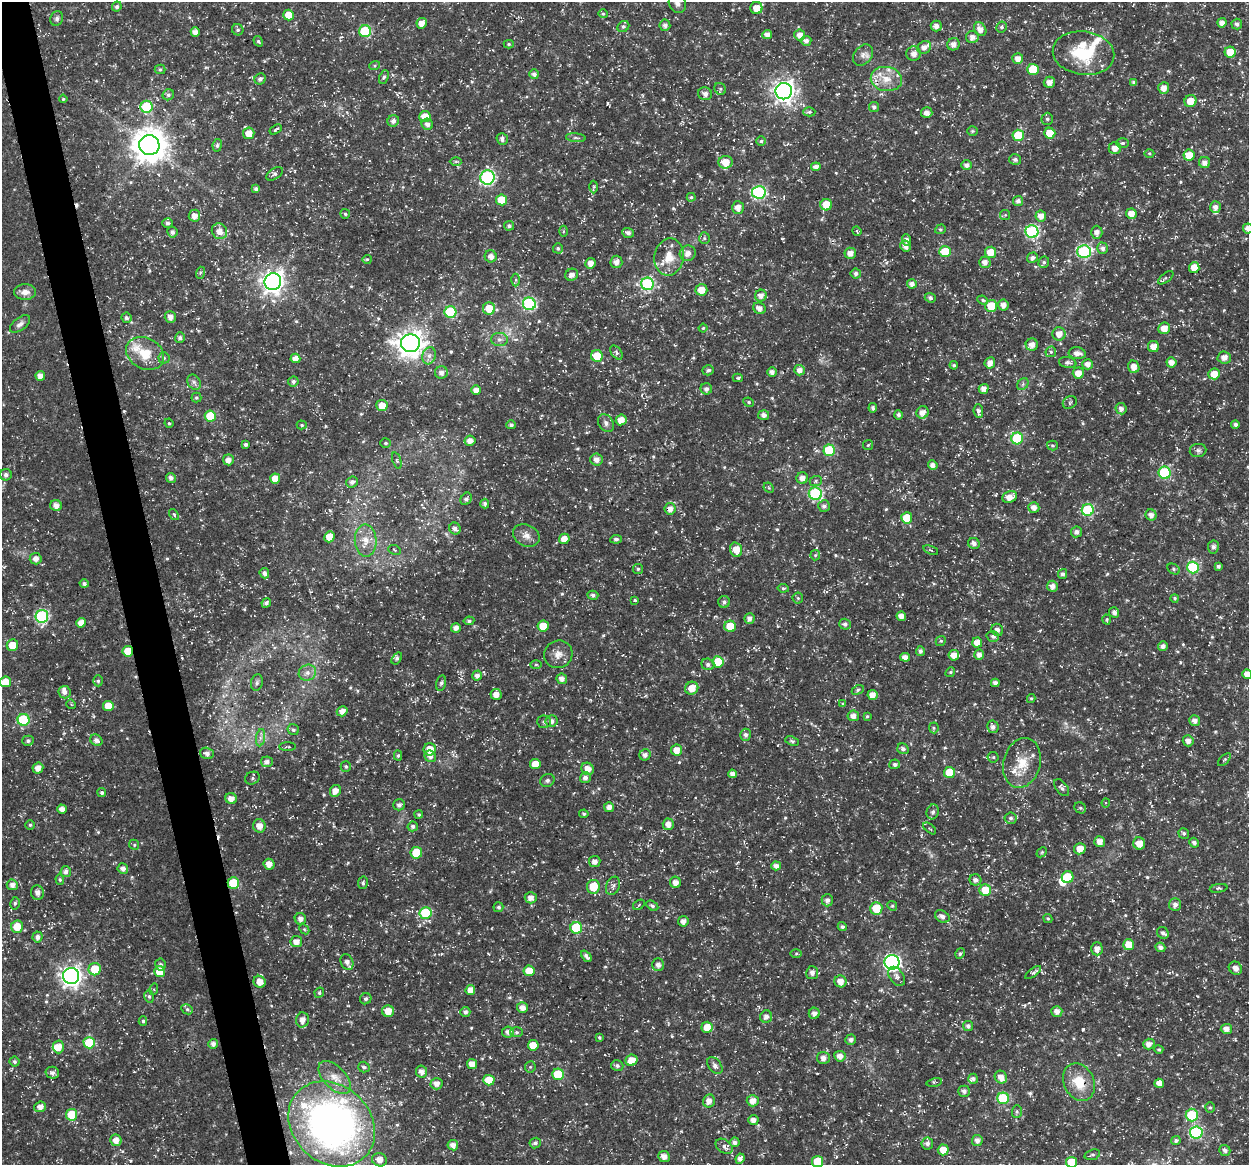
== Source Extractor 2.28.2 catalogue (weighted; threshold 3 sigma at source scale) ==
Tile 11 of 4 x 4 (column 3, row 3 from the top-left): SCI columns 2548-3794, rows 1209-2371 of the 5044 x 4838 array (HDU 1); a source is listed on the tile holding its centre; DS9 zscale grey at full resolution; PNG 1251 x 1167 px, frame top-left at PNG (2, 2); each listed source drawn as its Kron ellipse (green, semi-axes under 4 px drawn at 4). Shown black and unused: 3% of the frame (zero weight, under 3 of 5 exposures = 3% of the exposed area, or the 3 px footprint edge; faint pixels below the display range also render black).
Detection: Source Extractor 2.28.2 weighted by HDU 2 'WHT'; one run over the whole footprint, this tile lists its part. Background 0.0242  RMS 0.0022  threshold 0.00992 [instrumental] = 3 sigma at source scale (4.5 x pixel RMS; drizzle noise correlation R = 1.50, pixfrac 1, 0.0396/0.0396 arcsec/px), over >= 5 px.
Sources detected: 621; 1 inside a brighter object's white glare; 3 cosmic-ray / hot-pixel residue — neither listed nor drawn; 16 inside a brighter listed object's ellipse — not listed separately; of the other 601, all 500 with FLUX_AUTO >= 0.277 (the completeness limit of this list) listed and drawn (101 fainter detections not listed), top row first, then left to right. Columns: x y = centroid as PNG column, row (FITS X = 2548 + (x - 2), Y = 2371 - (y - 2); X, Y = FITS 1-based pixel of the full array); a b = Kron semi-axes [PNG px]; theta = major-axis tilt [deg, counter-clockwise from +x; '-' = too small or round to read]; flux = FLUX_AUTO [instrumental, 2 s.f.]
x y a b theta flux
677 4 10 8 -62 1.1
117 7 5 4 - 0.62
756 8 6 6 - 2.9
603 14 5 4 - 0.29
289 15 5 5 - 3.3
57 18 7 6 - 0.64
422 23 5 5 - 1.6
1222 23 4 4 - 1.4
1237 24 5 5 - 0.63
665 25 5 5 - 0.85
623 26 6 5 - 0.43
936 26 5 5 - 1.1
1001 27 5 5 - 0.46
980 29 7 5 -55 1.5
238 30 6 5 - 0.45
365 31 6 6 - 13
195 32 5 4 - 1.2
767 34 5 4 - 1.2
800 35 5 5 - 1.5
972 37 6 6 - 1.2
258 41 5 4 - 0.36
806 41 5 5 - 0.93
509 44 5 4 - 0.32
953 44 6 6 - 1.2
924 47 7 6 - 1.2
1230 52 5 5 - 3.3
1083 53 31 21 -8 11
914 54 7 7 - 1.2
863 55 12 8 50 1.2
1018 59 5 5 - 1.5
375 65 5 3 - 0.3
160 69 5 5 - 0.38
1033 69 5 5 - 6.5
534 74 5 5 - 0.8
384 77 7 4 65 0.46
260 79 6 5 - 0.72
886 79 16 12 -10 3.7
1049 82 6 5 - 1.4
1134 82 4 3 - 0.64
1164 88 6 5 - 1.7
720 89 6 5 - 0.46
784 91 8 8 - 140
705 94 7 6 - 0.98
168 95 6 5 - 0.55
63 99 4 4 - 0.3
1190 101 6 6 - 3
147 107 6 6 - 12
874 107 5 5 - 0.69
809 112 6 4 1 0.38
927 113 5 5 - 1
425 116 6 5 - 2.7
1047 119 6 5 - 0.49
393 121 6 5 - 0.94
427 124 6 5 - 0.9
276 130 7 3 32 0.41
972 131 5 4 - 0.3
249 133 6 6 - 2.3
1050 133 5 5 - 4.6
1018 135 5 5 - 8
576 138 10 4 -6 0.53
502 139 6 5 - 0.76
761 141 5 5 - 0.34
1122 143 6 5 - 0.46
149 145 10 10 - 430
217 145 6 4 82 0.56
1115 148 6 6 - 1.6
1149 153 5 3 - 0.28
1189 155 5 5 - 3.5
1015 159 6 5 - 0.72
456 161 6 4 0 0.29
725 162 7 6 - 3.4
1205 162 5 5 - 1.2
966 165 5 5 - 0.91
816 167 5 4 - 1.1
274 174 9 5 33 0.76
487 177 7 7 - 38
594 187 6 4 88 0.38
256 189 4 4 - 0.68
759 192 7 6 - 30
691 197 4 4 - 0.33
501 200 5 5 - 5
1018 201 5 5 - 0.86
826 205 6 6 - 3.8
738 207 6 6 - 1.7
1215 207 6 5 - 1
345 214 5 4 - 0.38
1131 214 5 5 - 1.8
1005 215 5 5 - 0.32
194 216 6 5 - 1.5
1041 216 5 5 - 1.6
168 223 5 4 - 0.66
509 226 5 5 - 0.59
940 229 5 4 - 0.34
1248 229 5 4 - 1.1
219 231 8 7 - 1.8
563 231 5 3 - 0.28
857 231 5 4 - 0.31
172 232 5 5 - 0.83
1032 232 6 6 - 30
1097 232 6 6 - 1.1
628 233 6 5 - 0.86
704 238 6 5 - 0.4
906 240 5 4 - 0.79
905 246 5 5 - 1.3
558 248 5 5 - 0.4
1102 248 5 5 - 0.76
945 252 6 5 - 6.1
990 252 5 5 - 3.1
1084 252 6 6 - 29
688 253 8 7 - 1.4
850 253 6 5 - 1.5
491 256 6 6 - 1.2
669 257 19 14 80 3.8
1032 258 5 5 - 0.8
367 259 5 4 - 0.28
616 262 6 6 - 1.1
985 262 6 5 - 1.3
1044 262 6 5 - 0.43
590 263 5 5 - 1.4
1194 268 5 5 - 3
200 273 6 4 72 0.33
856 273 5 5 - 0.68
572 275 6 6 - 1.2
1166 278 9 4 38 0.4
516 280 6 4 90 0.35
273 282 8 8 - 160
647 284 6 6 - 26
912 284 5 4 - 1.2
701 290 6 5 - 2.9
25 292 11 8 2 1.5
761 296 6 6 - 1.3
930 298 5 4 - 0.64
983 300 5 4 - 0.38
529 304 6 6 - 29
1003 305 5 5 - 1.2
991 306 6 5 - 4.8
759 308 6 5 - 1.3
489 309 6 6 - 4.4
450 312 6 6 - 14
170 317 6 5 - 1.3
126 318 5 5 - 0.57
20 324 12 6 38 0.89
703 328 4 4 - 0.29
1164 328 6 5 - 2.4
1059 334 6 6 - 1.7
180 338 5 5 - 0.64
499 339 8 6 0 0.82
410 343 9 9 - 230
1032 345 6 6 - 1.5
1153 346 5 5 - 1.8
616 352 8 5 -53 0.51
1051 352 5 5 - 0.42
1077 353 8 6 -8 1.4
145 354 20 15 -28 5.2
429 356 9 6 75 0.99
597 356 6 5 - 3.7
1224 357 7 6 - 1.5
164 358 5 5 - 0.45
295 358 5 5 - 1.5
1171 362 5 5 - 1.5
990 363 6 5 - 1.4
1068 363 9 5 -10 0.78
1088 364 5 5 - 1.2
954 365 4 3 - 0.34
1134 367 6 5 - 1.6
708 370 6 5 - 0.5
800 370 5 5 - 1.3
441 372 6 6 - 1.1
772 372 5 4 - 1.1
1078 373 5 5 - 2.2
1214 374 6 5 - 2.9
40 376 5 4 - 1.4
738 378 5 4 - 0.32
293 381 5 5 - 0.61
194 382 8 6 -61 0.76
1023 384 6 5 - 0.48
706 389 6 5 - 0.76
984 389 5 4 - 1.4
476 390 5 5 - 1.3
196 398 5 5 - 0.32
749 402 5 4 - 0.34
1070 402 7 6 - 0.5
382 405 6 5 - 2.4
873 408 4 4 - 0.49
1121 409 6 5 - 0.97
978 411 7 5 -83 0.7
922 412 6 6 - 1.6
764 415 5 5 - 1
899 415 5 4 - 0.61
210 416 5 5 - 6.7
621 420 5 5 - 2.1
169 423 5 4 - 0.29
606 423 9 7 -54 0.87
1235 424 4 4 - 0.66
302 425 5 4 - 0.3
511 425 5 4 - 0.58
1017 438 6 6 - 14
470 441 5 5 - 1.4
386 443 5 5 - 0.39
246 444 3 3 - 0.46
868 445 5 5 - 0.34
1052 446 5 5 - 0.34
829 450 6 6 - 13
1198 450 8 6 7 0.63
228 460 5 5 - 1.2
397 460 8 4 -70 0.42
597 460 6 6 - 1.4
933 465 5 4 - 1.1
1165 473 6 6 - 17
6 475 6 5 - 0.72
171 478 5 5 - 0.86
802 478 6 5 - 1.3
275 479 5 5 - 2.4
816 481 6 5 - 0.42
352 482 6 5 - 0.87
769 488 6 4 -45 0.28
815 494 6 6 - 25
1010 497 7 5 21 1.8
466 499 6 5 - 0.76
485 504 5 4 - 0.58
56 506 6 5 - 1.4
824 506 6 6 - 0.71
1034 507 5 5 - 1.4
670 509 6 5 - 1.4
1088 510 6 6 - 15
174 514 6 4 -53 0.39
1151 515 5 5 - 1.2
907 518 5 5 - 4.8
455 528 6 5 - 0.87
1077 532 5 5 - 0.82
526 535 14 10 -25 1.7
329 537 6 5 - 2.9
564 539 5 5 - 2.2
616 539 6 4 6 0.54
366 540 16 11 -89 2.9
974 543 6 5 - 0.9
1213 547 6 5 - 0.73
394 550 6 4 -25 0.36
736 550 7 5 -74 3
931 550 8 4 -22 0.32
815 555 5 5 - 0.29
36 559 6 5 - 1.4
1218 566 4 3 - 0.57
1193 567 6 6 - 18
638 569 5 5 - 0.33
1173 569 7 5 -28 0.41
264 573 5 4 - 0.74
1062 574 5 4 - 0.59
84 584 4 4 - 0.61
1052 586 5 5 - 1.2
783 588 5 4 - 0.32
593 595 5 4 - 0.66
798 598 5 5 - 0.32
1175 598 4 4 - 0.31
635 600 4 3 - 0.31
724 602 6 6 - 0.7
266 603 5 4 - 0.8
1114 612 5 5 - 0.82
42 616 6 6 - 26
901 616 5 4 - 1.3
749 618 5 5 - 0.99
1107 620 5 3 - 0.28
469 621 5 4 - 0.47
81 623 5 4 - 1.8
845 624 6 5 - 0.74
543 626 5 5 - 5
730 626 6 5 - 4.6
456 628 5 4 - 1.1
997 630 6 5 - 0.96
993 636 6 5 - 0.74
941 641 5 4 - 0.3
977 643 5 5 - 2
12 645 6 5 - 3
1163 646 5 4 - 0.79
128 651 5 5 - 5.1
920 651 5 4 - 0.71
558 654 14 13 - 2
954 655 5 5 - 2.1
979 655 5 4 - 1.1
905 657 5 4 - 1.3
397 658 7 4 55 0.51
718 662 5 5 - 6.2
708 664 6 5 - 0.69
536 665 5 3 - 0.32
950 672 5 4 - 0.33
307 673 9 8 - 1.3
1247 674 5 5 - 1.5
477 676 5 4 - 1
562 679 5 5 - 1.1
98 681 5 4 - 0.4
5 682 5 5 - 3
257 682 8 6 74 0.58
441 683 8 5 75 0.57
995 683 4 4 - 0.92
692 688 7 6 - 2.6
858 690 6 4 28 0.38
64 692 6 6 - 0.92
496 694 5 5 - 1.6
872 695 5 5 - 1.4
1031 698 4 4 - 0.3
71 704 5 4 - 0.32
843 704 4 4 - 0.31
108 706 5 5 - 3.3
342 711 5 5 - 1.4
853 716 6 5 - 1.2
867 716 4 3 - 0.28
24 720 6 6 - 15
551 721 6 6 - 1.2
1195 721 6 5 - 1.1
544 722 7 6 - 0.6
993 727 6 5 - 0.81
934 728 5 5 - 0.32
293 730 6 5 - 0.53
746 735 6 5 - 0.73
261 738 8 4 81 0.75
96 740 6 5 - 1.1
28 741 6 5 - 0.53
792 741 7 4 -20 0.5
1188 741 5 5 - 1.1
288 747 8 3 1 0.29
430 749 6 6 - 3.3
903 749 6 5 - 0.69
677 750 5 5 - 2.2
207 753 7 5 -19 0.95
645 755 6 5 - 0.79
398 756 5 4 - 0.41
430 756 6 5 - 0.97
993 757 5 5 - 0.31
1224 760 8 4 44 0.36
267 762 6 5 - 0.96
1022 763 25 18 75 5.5
535 764 5 5 - 3.4
895 764 5 5 - 0.57
346 766 5 5 - 0.41
38 768 6 5 - 1.4
588 769 6 6 - 1.6
950 772 5 5 - 5.3
732 774 4 4 - 0.95
252 778 7 6 - 0.43
585 778 5 5 - 0.84
547 780 7 6 - 0.59
1062 788 10 5 -50 0.64
335 791 6 5 - 1.5
102 793 4 4 - 0.54
231 799 6 5 - 1.6
1106 803 4 4 - 0.28
399 805 6 5 - 0.76
609 807 5 5 - 1.1
1080 808 6 5 - 0.37
62 809 4 4 - 1.2
933 812 7 6 - 0.69
584 814 5 4 - 0.36
419 815 4 4 - 0.34
1011 818 6 5 - 0.6
668 824 6 5 - 1.5
30 825 5 5 - 0.39
259 826 7 6 - 2
413 826 5 5 - 0.6
930 828 8 3 -39 0.31
1184 833 5 5 - 0.42
1100 841 5 5 - 1.6
1139 843 6 6 - 2.2
1194 843 5 4 - 0.69
134 845 5 4 - 0.32
1080 849 6 5 - 2.2
1042 852 6 4 44 0.3
416 853 6 5 - 5.8
595 861 5 5 - 1.1
269 864 5 5 - 1.5
776 866 5 4 - 1.2
123 869 5 5 - 1.1
66 872 5 5 - 0.89
1068 877 6 6 - 7.2
60 880 5 4 - 0.36
975 880 6 5 - 0.85
675 882 6 5 - 1.4
233 883 6 5 - 7.1
363 883 6 5 - 0.47
12 885 5 5 - 1.2
613 886 9 6 66 0.78
593 887 7 6 - 4.7
1219 888 9 2 9 0.28
985 890 6 6 - 5.6
37 893 7 6 - 1.1
531 898 6 5 - 1.4
827 900 6 5 - 0.98
15 903 6 4 77 0.43
1175 904 6 6 - 1.1
639 905 6 4 34 0.34
652 906 6 4 -31 0.48
892 906 5 4 - 0.33
498 907 5 5 - 0.5
876 908 6 6 - 5.6
425 913 6 6 - 13
942 916 8 5 -30 0.85
1048 918 5 4 - 0.31
300 919 6 5 - 1.1
683 921 5 5 - 1.3
17 927 6 6 - 3.4
842 927 5 4 - 0.48
576 928 6 6 - 9.6
304 929 6 4 -45 0.34
1163 933 6 5 - 0.55
37 937 5 5 - 0.94
296 942 6 5 - 1.6
1129 945 5 5 - 3
1160 947 5 4 - 0.95
1097 949 6 5 - 1.5
960 953 5 4 - 0.41
796 954 6 4 1 0.31
586 956 6 4 -50 0.84
347 962 8 6 -65 1.1
892 962 7 7 - 61
160 965 6 5 - 0.5
658 965 6 6 - 1.1
1235 968 7 6 - 1.1
95 969 6 6 - 5.4
529 971 5 5 - 4.1
160 972 5 5 - 4.2
812 973 6 6 - 0.97
1033 973 9 4 37 0.45
71 976 8 8 - 140
897 976 10 7 -54 0.94
840 981 6 6 - 1.9
260 982 6 6 - 2.1
154 989 6 4 73 0.28
470 990 5 5 - 1.8
319 993 5 4 - 0.43
149 996 6 5 - 0.39
366 999 6 5 - 0.55
522 1008 5 5 - 1.3
187 1009 6 5 - 0.4
388 1011 6 6 - 2.7
1057 1011 5 5 - 1.4
465 1012 5 5 - 0.7
814 1013 5 5 - 1.1
766 1017 6 5 - 0.97
302 1020 7 6 - 1.6
143 1021 5 4 - 0.47
968 1026 5 5 - 0.75
707 1027 5 5 - 2.5
1226 1029 5 5 - 1.3
508 1032 6 5 - 1.2
517 1032 6 5 - 0.46
599 1037 4 4 - 0.32
851 1040 5 5 - 0.81
89 1043 6 5 - 7.9
213 1044 5 5 - 0.97
1149 1044 6 5 - 1.3
533 1045 5 5 - 3.2
58 1047 6 5 - 2.2
1159 1049 4 4 - 0.3
840 1056 6 5 - 1.5
823 1058 6 6 - 1.2
632 1060 6 5 - 2.7
15 1062 5 5 - 0.47
472 1064 5 5 - 1.9
715 1065 9 6 -50 0.74
617 1066 6 5 - 0.59
364 1067 6 5 - 0.51
530 1067 5 5 - 0.39
421 1072 6 5 - 1.3
52 1073 7 6 - 0.73
558 1074 6 6 - 9.5
1001 1077 7 6 - 1.7
335 1078 20 11 -46 3.1
973 1079 5 5 - 0.61
489 1080 5 5 - 4.3
934 1082 8 3 11 0.28
1079 1082 19 15 -64 5.6
1159 1083 5 4 - 1.6
436 1084 6 5 - 1.3
964 1091 5 5 - 0.77
1003 1098 6 6 - 13
709 1101 6 6 - 1.4
753 1101 6 5 - 1.7
40 1107 6 5 - 1.4
1210 1107 5 4 - 0.32
1017 1112 6 5 - 0.4
72 1115 6 5 - 7
1192 1115 6 6 - 11
753 1120 5 5 - 1.2
332 1124 47 38 -42 110
1196 1132 6 6 - 23
116 1140 6 5 - 1.7
1176 1140 4 4 - 0.52
977 1141 5 5 - 1.2
735 1142 5 5 - 0.79
535 1143 5 5 - 0.6
927 1144 6 6 - 0.81
453 1145 5 5 - 1.3
724 1146 9 6 -37 0.87
943 1150 5 5 - 2.8
1225 1150 5 5 - 0.8
1092 1155 8 5 18 0.44
664 1156 6 5 - 1.5
740 1159 5 4 - 0.96
379 1160 7 6 - 1.5
817 1161 6 5 - 5.3
1072 1162 5 5 - 5.9
Overlapping masked pixels (flux is a lower limit): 3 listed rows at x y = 128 651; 233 883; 1079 1082
Isophote crosses this tile's border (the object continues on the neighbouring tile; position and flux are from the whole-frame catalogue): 5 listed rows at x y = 677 4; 1248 229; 1247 674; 817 1161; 1072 1162